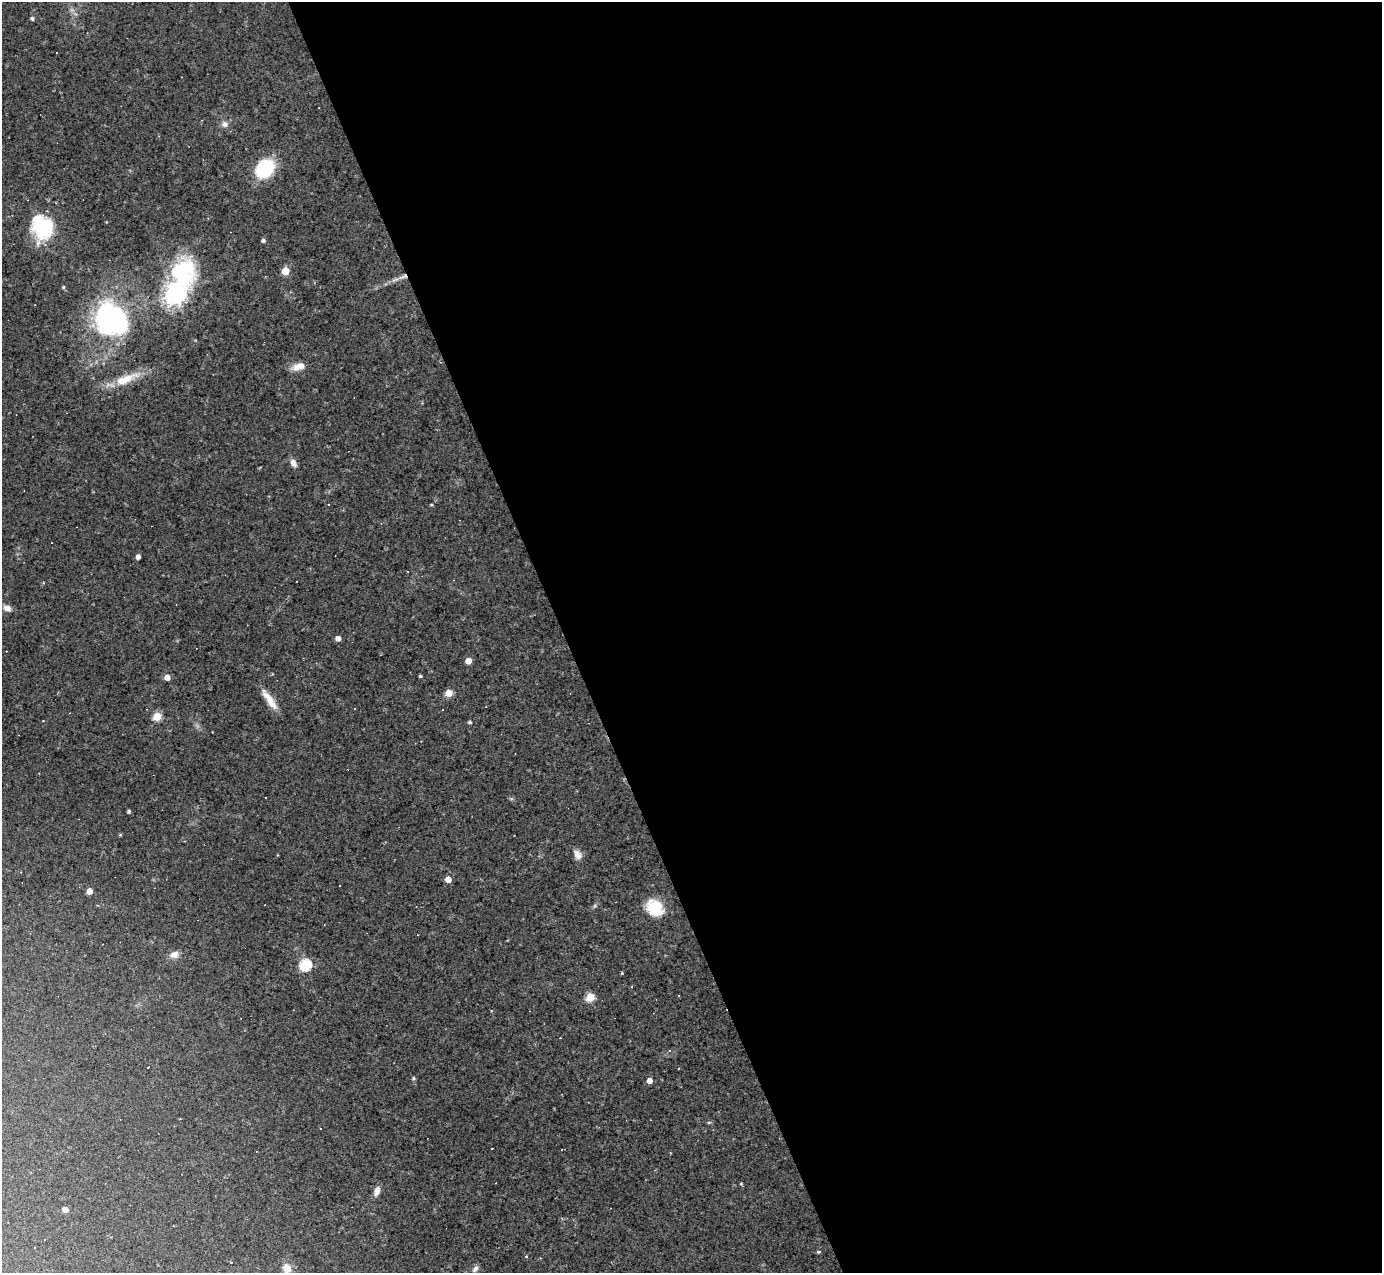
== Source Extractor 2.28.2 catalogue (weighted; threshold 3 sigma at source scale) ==
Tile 8 of 4 x 4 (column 4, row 2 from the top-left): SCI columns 4139-5518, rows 2817-4087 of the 5518 x 5505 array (HDU 1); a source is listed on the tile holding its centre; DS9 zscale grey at full resolution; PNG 1384 x 1275 px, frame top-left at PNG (2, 2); no overlay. Shown black and unused: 59% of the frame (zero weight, under 2 of 3 exposures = <1% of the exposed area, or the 3 px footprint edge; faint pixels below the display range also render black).
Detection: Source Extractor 2.28.2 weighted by HDU 2 'WHT'; one run over the whole footprint, this tile lists its part. Background 0.0441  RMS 0.0075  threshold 0.0336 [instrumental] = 3 sigma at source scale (4.5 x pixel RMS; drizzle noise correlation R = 1.50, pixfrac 1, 0.05/0.05 arcsec/px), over >= 5 px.
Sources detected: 66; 1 inside a brighter object's white glare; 18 cosmic-ray / hot-pixel residue — not listed; the other 47 listed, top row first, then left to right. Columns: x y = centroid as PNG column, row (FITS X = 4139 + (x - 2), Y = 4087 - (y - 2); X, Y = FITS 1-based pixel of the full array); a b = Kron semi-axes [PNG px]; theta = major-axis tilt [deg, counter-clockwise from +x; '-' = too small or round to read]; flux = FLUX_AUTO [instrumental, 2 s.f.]
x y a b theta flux
32 18 4 4 - 1.5
56 52 2 2 - 0.68
225 124 8 7 - 2.9
265 168 21 16 44 34
43 227 24 19 -54 49
263 240 4 4 - 1.7
285 271 5 5 - 18
182 272 44 34 87 66
63 287 4 4 - 0.81
175 294 7 7 - 540
112 319 40 26 -44 100
299 366 13 7 16 7.8
125 379 36 11 22 16
293 463 9 6 -59 3.8
328 504 3 3 - 2.4
138 557 4 4 - 3
7 608 10 7 -23 3.7
338 638 4 4 - 4.2
468 661 5 4 - 8.2
420 676 3 3 - 0.9
167 677 5 4 - 6.3
449 693 5 5 - 14
269 700 26 7 -55 10
354 708 3 2 - 0.79
157 716 5 5 - 27
470 722 4 3 - 1.4
129 811 4 3 - 1.3
120 835 4 3 - 0.7
577 855 12 8 -63 4.3
448 879 5 4 - 7.8
89 891 5 4 - 9.5
655 908 17 15 -39 25
174 955 12 8 24 4.3
305 965 6 5 - 74
622 973 4 3 - 0.66
590 997 5 5 - 29
148 1067 3 2 - 2.4
413 1078 4 4 - 1.1
649 1080 4 4 - 5.9
492 1148 3 2 - 0.65
741 1184 4 3 - 0.68
377 1191 12 6 72 3.6
65 1209 4 4 - 5.3
819 1252 4 3 - 1.2
526 1256 3 3 - 3.7
287 1268 10 9 - 7.4
475 1269 10 6 51 2.3